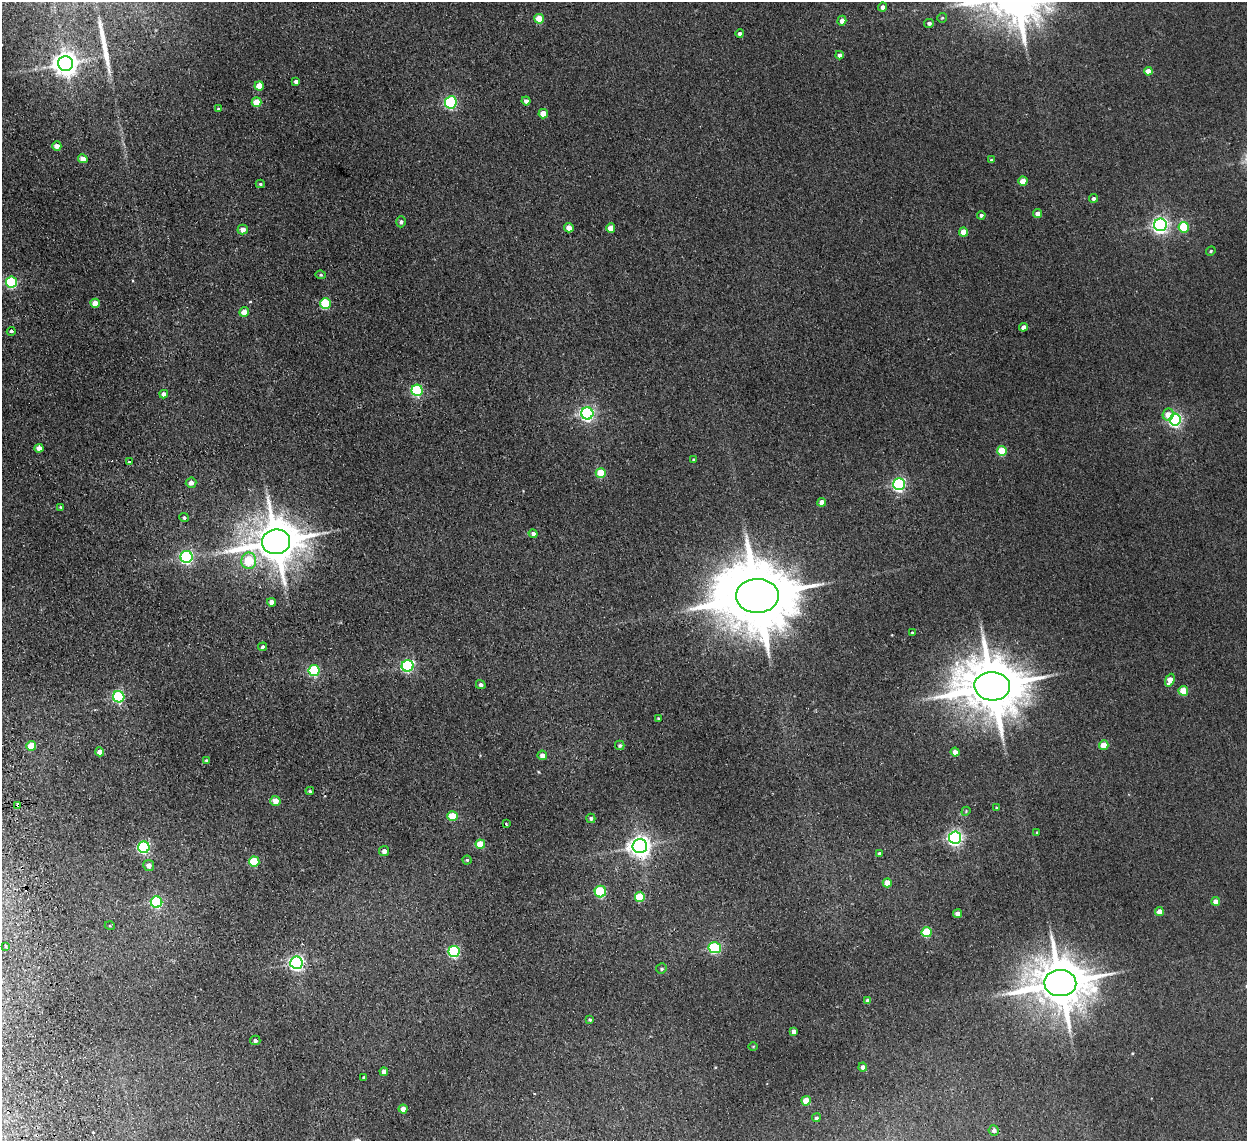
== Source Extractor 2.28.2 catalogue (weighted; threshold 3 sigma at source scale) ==
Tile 7 of 4 x 4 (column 3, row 2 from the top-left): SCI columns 2542-3786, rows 2434-3572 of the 5082 x 4980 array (HDU 1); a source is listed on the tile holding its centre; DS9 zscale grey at full resolution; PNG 1249 x 1143 px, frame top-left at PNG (2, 2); each listed source drawn as its Kron ellipse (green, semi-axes under 4 px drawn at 4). Shown black and unused: <1% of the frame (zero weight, under 2 of 3 exposures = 3% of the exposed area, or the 3 px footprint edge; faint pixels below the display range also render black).
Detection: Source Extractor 2.28.2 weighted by HDU 2 'WHT'; one run over the whole footprint, this tile lists its part. Background 0.0678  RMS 0.0098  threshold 0.044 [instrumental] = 3 sigma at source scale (4.5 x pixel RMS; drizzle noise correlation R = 1.50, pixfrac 1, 0.05/0.05 arcsec/px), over >= 5 px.
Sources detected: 124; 1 cosmic-ray / hot-pixel residue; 1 long thin detection or spike segment (spike, bleed or trail) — neither listed nor drawn; the other 122 listed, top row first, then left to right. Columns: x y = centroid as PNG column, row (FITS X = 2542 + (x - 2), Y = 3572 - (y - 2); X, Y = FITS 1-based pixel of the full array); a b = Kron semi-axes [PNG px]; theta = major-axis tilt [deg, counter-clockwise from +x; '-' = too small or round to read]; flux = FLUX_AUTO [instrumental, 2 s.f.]
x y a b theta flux
883 7 4 4 - 3.7
942 18 5 5 - 1.2
539 19 5 5 - 21
842 21 5 4 - 5.3
929 23 5 4 - 2.4
740 33 4 4 - 2.6
839 55 4 4 - 3.7
66 63 7 7 - 940
1148 71 4 4 - 8.3
296 82 4 4 - 2.9
259 86 5 4 - 15
526 101 4 4 - 3.5
257 102 5 5 - 19
451 102 6 6 - 130
218 109 4 3 - 1.4
543 114 5 4 - 14
57 146 4 4 - 6
83 159 4 4 - 8.9
991 160 3 3 - 2.3
1023 181 4 4 - 13
260 184 4 4 - 1.2
1094 198 4 4 - 2.1
1038 214 4 4 - 6
981 215 4 4 - 2.2
401 222 5 4 - 2.2
1160 225 6 6 - 320
1184 227 5 5 - 48
569 228 5 4 - 8.6
611 228 5 4 - 12
243 229 5 5 - 6.8
964 232 4 4 - 15
1211 251 5 4 - 1
321 275 5 4 - 1.6
11 282 5 5 - 93
95 303 5 4 - 11
325 303 5 5 - 52
244 312 5 4 - 9.2
1023 327 4 4 - 4
11 331 4 4 - 2.3
417 390 5 5 - 100
164 394 4 4 - 5.1
587 413 6 6 - 230
1168 414 6 5 - 12
1175 420 6 5 - 200
39 448 4 4 - 6.9
1002 451 5 5 - 30
693 460 4 3 - 1.4
129 462 3 3 - 5.6
601 473 5 5 - 26
191 483 5 5 - 4.9
899 484 6 6 - 190
822 502 4 4 - 7.8
61 507 4 3 - 1
184 518 5 4 - 1.9
533 534 4 4 - 2.8
276 542 14 12 9 4100
186 557 6 6 - 170
249 561 8 7 - 39
757 596 21 17 1 12000
272 602 4 4 - 6.3
912 633 4 3 - 1.3
263 647 4 4 - 2
408 666 6 6 - 140
314 671 5 5 - 88
1170 680 6 4 67 11
481 685 5 4 - 2.7
992 686 18 14 -4 7100
1183 691 5 5 - 25
119 697 6 5 - 100
658 719 3 3 - 1.2
620 745 5 4 - 1.9
1104 745 4 4 - 16
31 746 5 5 - 20
100 752 4 4 - 6
955 752 4 4 - 5.8
542 755 5 4 - 4.9
206 761 3 3 - 1.4
310 791 4 3 - 1.3
275 801 5 5 - 9
18 805 4 3 - 5.8
996 808 3 3 - 0.99
966 811 4 3 - 0.76
452 816 5 5 - 26
591 818 5 4 - 1.8
506 824 3 2 - 0.8
1037 832 4 3 - 0.95
955 838 6 6 - 280
480 844 5 4 - 22
640 846 7 7 - 670
144 847 6 5 - 130
384 851 5 5 - 3.9
879 854 4 4 - 1.9
467 860 4 4 - 1.1
254 861 5 5 - 36
149 865 5 5 - 5.7
887 883 4 4 - 14
600 892 6 5 - 70
640 897 5 5 - 31
1216 901 4 4 - 9.8
156 902 6 5 - 100
1159 911 4 4 - 8.6
957 914 4 4 - 6.6
110 926 5 3 - 0.91
927 932 5 5 - 39
6 946 3 3 - 1.1
715 948 6 5 - 110
454 952 6 5 - 110
296 963 6 6 - 280
661 969 5 5 - 1.7
1060 983 16 13 -2 5300
868 1000 4 4 - 4.1
590 1020 4 3 - 1.3
794 1031 4 4 - 4.4
255 1040 5 5 - 2.3
753 1046 5 3 - 0.79
863 1067 4 4 - 4.3
384 1072 4 4 - 5.2
364 1077 3 3 - 1.2
806 1101 4 4 - 19
403 1109 4 4 - 7.6
816 1118 4 4 - 1.5
994 1130 5 5 - 3.9
Overlapping masked pixels (flux is a lower limit): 1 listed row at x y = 18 805